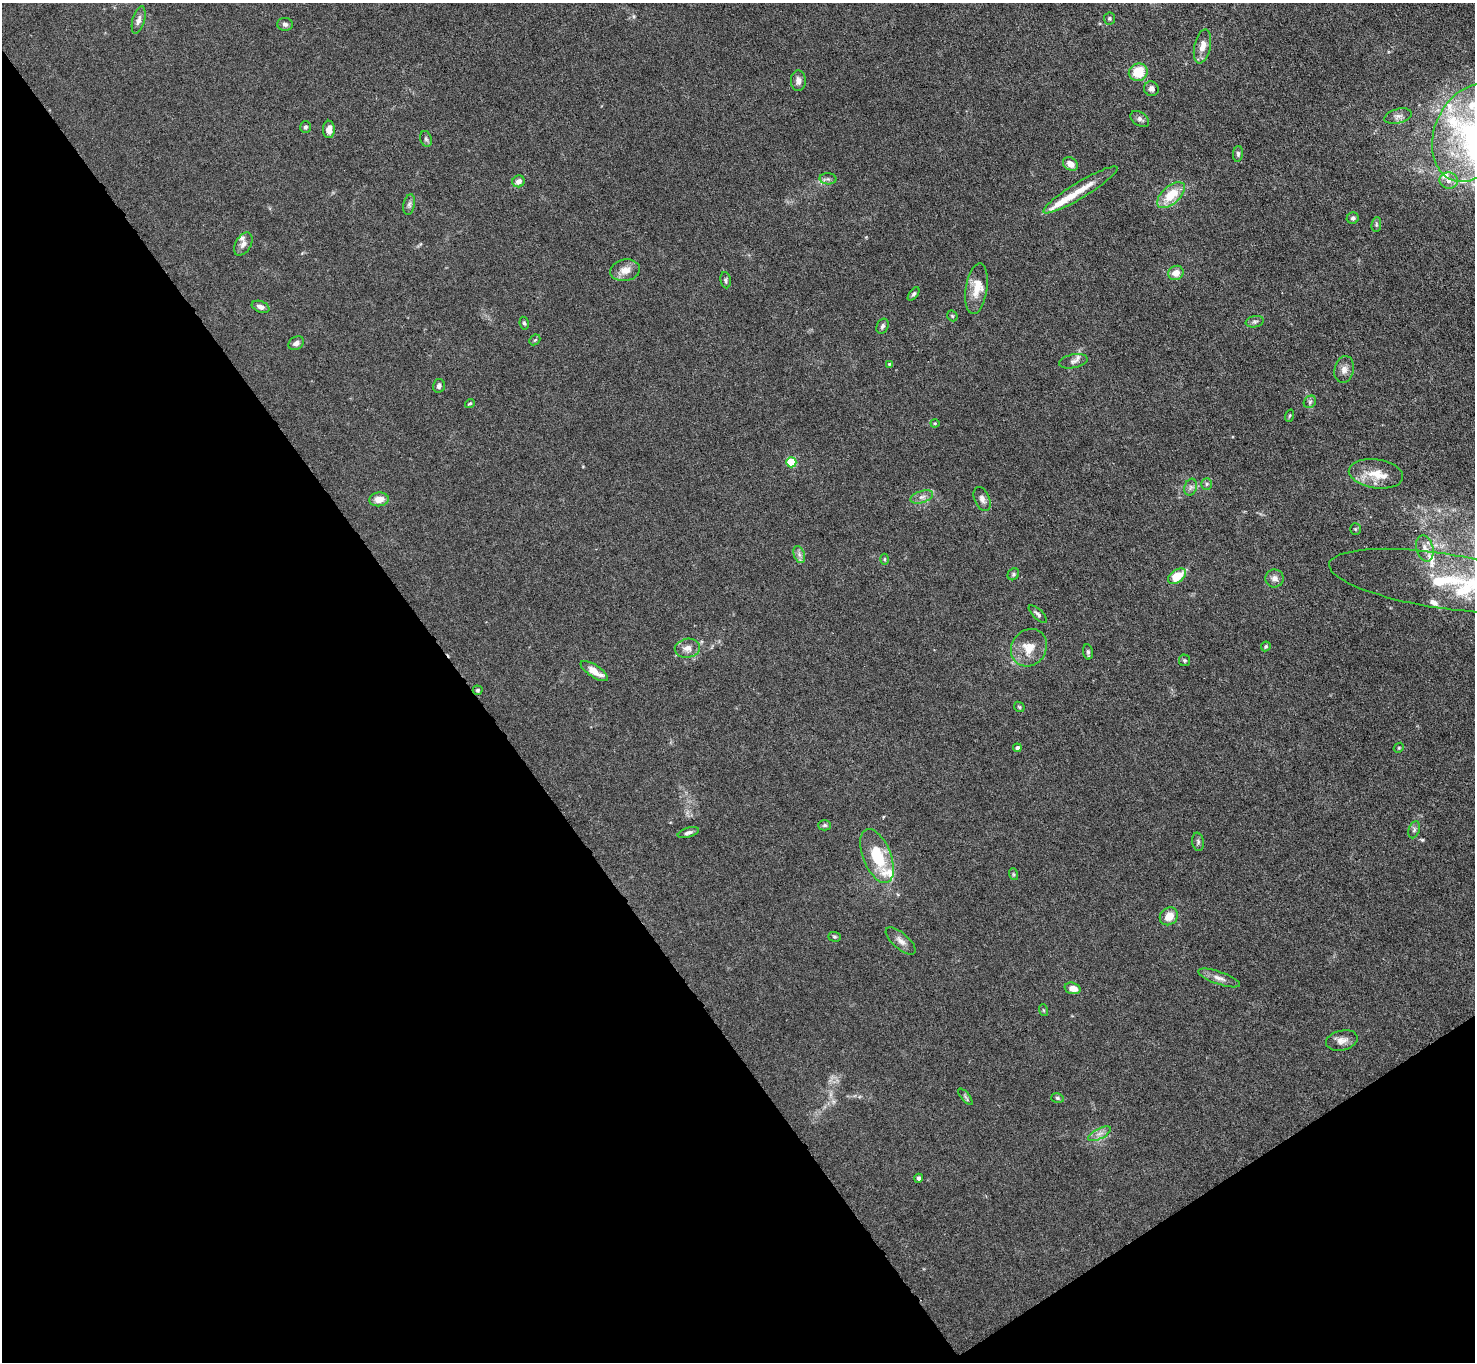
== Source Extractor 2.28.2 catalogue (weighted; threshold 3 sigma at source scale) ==
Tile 14 of 4 x 4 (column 2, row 4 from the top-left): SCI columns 1475-2947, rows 155-1514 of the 5894 x 5888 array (HDU 1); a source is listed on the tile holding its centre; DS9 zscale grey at full resolution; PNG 1477 x 1364 px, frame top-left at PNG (2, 3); each listed source drawn as its Kron ellipse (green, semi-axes under 4 px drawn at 4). Shown black and unused: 36% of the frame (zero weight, under 4 of 8 exposures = <1% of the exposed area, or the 3 px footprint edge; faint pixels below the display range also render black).
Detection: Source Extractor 2.28.2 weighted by HDU 2 'WHT'; one run over the whole footprint, this tile lists its part. Background 0.0261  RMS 0.0022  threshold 0.00888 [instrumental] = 3 sigma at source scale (4.09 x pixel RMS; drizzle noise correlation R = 1.36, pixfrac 0.8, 0.05/0.05 arcsec/px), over >= 5 px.
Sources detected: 100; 13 inside a brighter listed object's ellipse — not listed separately; the other 87 listed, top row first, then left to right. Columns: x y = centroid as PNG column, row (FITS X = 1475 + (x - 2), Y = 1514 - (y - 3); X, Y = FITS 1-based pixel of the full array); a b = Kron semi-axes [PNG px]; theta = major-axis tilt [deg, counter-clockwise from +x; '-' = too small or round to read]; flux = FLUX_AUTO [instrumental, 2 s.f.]
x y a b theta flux
1109 18 6 5 - 0.33
139 20 14 6 75 0.99
285 24 8 6 -2 0.68
1202 46 17 8 78 2
1138 72 9 8 - 5.7
798 81 10 7 89 1.1
1151 89 7 7 - 0.86
1398 116 14 7 14 1
1140 119 10 6 -34 0.72
305 127 6 5 - 0.5
329 129 9 6 -90 1.5
1471 133 51 36 67 31
426 139 8 5 -73 0.49
1238 154 8 5 85 0.45
1070 164 8 6 -35 1.7
828 179 8 5 -4 0.54
1449 180 9 8 - 1.2
518 181 6 6 - 1.3
1080 190 43 8 31 3.9
1171 195 17 9 42 5.5
409 205 10 5 77 0.64
1353 218 6 5 - 0.47
1376 225 7 5 84 0.39
243 244 12 7 59 1
625 270 15 10 10 2.2
1176 273 8 7 - 1.9
726 280 8 5 -82 0.47
976 289 26 10 81 3.3
914 294 8 4 52 0.4
261 307 9 5 -20 0.97
952 316 6 4 -46 0.26
1255 322 9 5 10 0.58
524 323 6 4 -79 0.34
882 326 8 5 65 0.52
535 340 6 4 44 0.3
296 343 8 6 33 0.84
1073 361 14 7 12 0.91
889 364 4 3 - 0.23
1344 370 13 9 76 1.3
439 386 7 6 - 0.56
1310 402 7 5 48 0.46
470 403 5 3 - 0.25
1289 416 6 4 71 0.23
935 423 4 4 - 0.23
791 462 5 5 - 6.1
1376 474 27 14 -8 4.4
1207 484 6 5 - 0.37
1191 487 9 6 72 0.74
922 497 12 6 18 0.94
379 499 10 7 8 1.9
982 499 13 7 -66 0.99
1355 529 5 5 - 0.3
1425 548 13 8 -75 1.5
799 555 9 5 -70 0.7
884 559 5 3 - 0.24
1013 574 6 5 - 0.37
1177 576 10 6 35 4.7
1274 578 9 9 - 1.1
1442 581 114 27 -8 23
1038 614 12 5 -44 0.62
1266 646 5 4 - 0.29
687 648 13 9 10 1.5
1029 648 19 17 52 3.8
1088 652 7 5 -81 0.41
1184 660 6 5 - 0.31
594 671 16 6 -33 2.7
478 690 5 4 - 0.33
1019 707 6 4 -45 0.27
1017 748 4 4 - 0.57
1399 748 5 4 - 0.27
825 825 6 5 - 0.41
1414 830 9 5 71 0.52
688 832 11 4 17 0.62
1198 842 9 5 -81 0.52
877 856 28 14 -68 8.3
1013 874 6 4 -71 0.28
1169 916 10 8 41 2.4
834 937 6 5 - 0.3
901 941 18 8 -40 1.3
1219 978 22 6 -19 1.4
1073 988 8 5 -16 1.9
1043 1010 6 4 -71 0.24
1342 1040 16 10 13 1.6
965 1097 10 4 -50 0.45
1057 1098 6 5 - 0.37
1100 1134 12 5 26 1
919 1178 4 4 - 0.7
Isophote crosses this tile's border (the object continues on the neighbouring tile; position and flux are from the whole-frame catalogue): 2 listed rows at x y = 1471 133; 1442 581